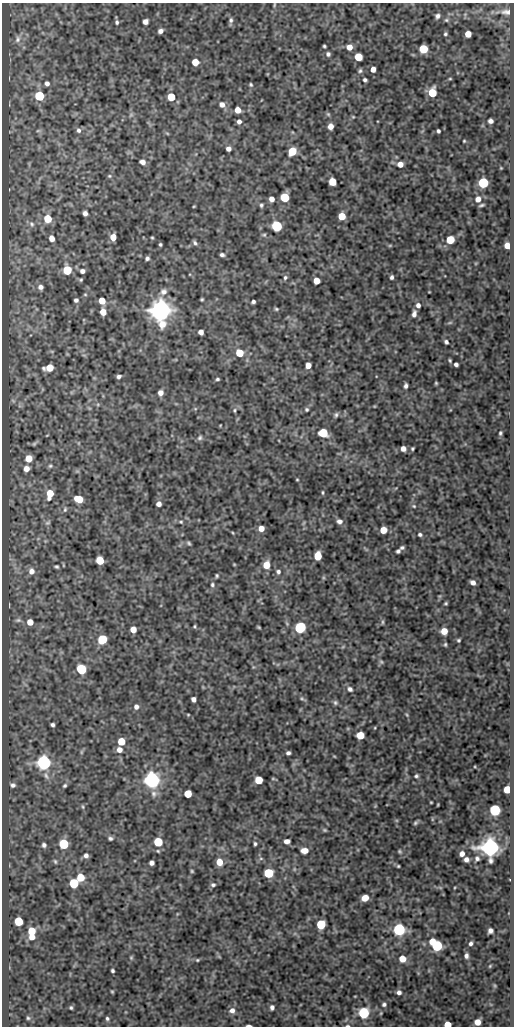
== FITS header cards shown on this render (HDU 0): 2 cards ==
NAXIS1  =                  512
NAXIS2  =                 1024

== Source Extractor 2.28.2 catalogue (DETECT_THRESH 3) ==
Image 512 x 1024 px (HDU 0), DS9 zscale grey, 1 PNG px = 1 image px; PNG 516 x 1028 px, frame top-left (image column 1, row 1024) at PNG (2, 3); no overlay
Background 49.8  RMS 0.55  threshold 1.65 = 3 sigma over >= 5 px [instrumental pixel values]
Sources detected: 238; all 238 listed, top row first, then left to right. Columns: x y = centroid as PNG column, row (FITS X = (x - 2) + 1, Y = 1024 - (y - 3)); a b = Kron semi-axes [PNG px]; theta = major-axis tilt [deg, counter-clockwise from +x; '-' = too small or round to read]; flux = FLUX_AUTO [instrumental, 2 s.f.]
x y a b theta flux
274 5 5 3 - 37
506 12 15 8 -4 270
437 16 6 5 - 110
231 20 7 5 82 88
446 20 6 5 - 65
117 22 5 4 - 74
145 22 5 5 - 180
160 31 5 4 - 150
445 34 5 4 - 57
468 34 5 5 - 450
18 39 11 7 67 170
324 46 3 3 - 47
349 47 5 5 - 300
423 49 5 5 - 1600
328 54 5 5 - 80
358 57 5 5 - 1000
195 62 5 5 - 620
373 69 5 4 - 240
360 71 6 4 72 65
450 79 5 3 - 35
365 80 4 3 - 74
47 83 5 5 - 120
251 85 5 4 - 52
432 93 6 5 - 1300
39 96 6 5 - 2300
171 97 5 5 - 960
222 104 7 6 - 210
237 110 5 5 - 410
328 114 6 5 - 53
131 115 7 4 35 54
353 117 4 4 - 34
491 121 5 4 - 130
239 122 5 5 - 140
330 126 5 4 - 270
78 130 7 6 - 110
38 131 6 4 2 51
438 131 4 3 - 71
167 133 6 3 -19 36
464 141 3 3 - 34
228 149 4 4 - 160
292 151 6 5 - 1200
142 162 5 4 - 200
400 164 5 5 - 260
109 176 6 4 -20 50
332 182 5 5 - 810
483 183 6 5 - 3400
285 197 6 5 - 1800
271 199 5 4 - 210
478 199 7 6 - 230
261 205 5 5 - 64
482 205 5 2 - 59
194 206 4 2 - 29
85 213 5 4 - 160
342 216 5 5 - 770
48 219 6 5 - 880
32 224 8 6 -52 110
277 226 6 5 - 3800
264 235 7 5 -9 61
113 237 5 5 - 400
51 238 5 4 - 280
152 238 3 3 - 38
450 240 5 5 - 1100
195 243 7 4 -42 82
160 244 3 3 - 52
390 245 6 3 19 37
507 246 5 5 - 320
222 255 4 3 - 89
147 258 4 4 - 84
67 270 6 5 - 1600
82 271 5 4 - 120
285 277 6 5 - 72
392 277 4 3 - 79
81 280 4 4 - 49
316 281 5 5 - 600
41 287 6 6 - 140
163 292 9 8 - 180
85 294 5 3 - 38
202 299 3 3 - 43
76 300 4 4 - 92
102 301 5 5 - 490
253 302 4 3 - 79
418 305 5 5 - 130
276 309 5 4 - 47
160 310 7 7 - 49000
103 312 6 5 - 400
414 314 8 5 80 150
201 332 5 4 - 200
446 342 4 4 - 83
239 353 5 5 - 980
450 360 4 3 - 46
456 364 4 3 - 94
308 365 5 5 - 330
49 368 7 5 9 700
119 377 5 4 - 95
217 379 4 3 - 56
436 383 3 3 - 36
406 386 5 3 - 98
160 393 5 5 - 180
307 409 4 4 - 56
234 410 6 4 -86 51
336 415 7 5 71 77
323 433 6 5 - 1600
500 433 5 4 - 56
47 435 4 2 - 28
200 438 7 6 - 86
78 443 6 4 90 39
34 444 8 4 47 60
403 449 5 4 - 180
412 449 3 3 - 46
29 459 5 5 - 610
50 466 6 6 - 70
26 469 6 5 - 260
297 480 4 2 - 30
323 492 5 3 - 41
50 494 8 5 81 710
79 499 7 5 -20 690
159 504 5 4 - 180
414 506 6 4 -22 48
65 509 7 5 74 73
339 521 7 6 - 130
181 522 7 5 -18 60
48 523 9 6 38 87
261 528 5 5 - 280
383 530 5 5 - 530
233 533 4 3 - 30
420 535 5 4 - 67
189 543 6 4 -52 60
402 548 5 4 - 69
398 551 4 4 - 74
318 556 6 5 - 950
100 560 6 5 - 880
234 564 4 3 - 30
63 565 5 3 - 32
266 565 6 6 - 550
56 567 4 3 - 58
31 571 8 7 - 220
278 572 6 6 - 95
217 576 4 3 - 51
473 582 5 4 - 170
212 585 6 5 - 66
446 603 3 3 - 43
18 620 8 5 1 81
30 622 5 5 - 370
382 622 6 4 90 51
195 626 6 3 -83 43
259 627 3 2 - 38
300 628 6 6 - 4500
133 629 5 5 - 380
444 631 5 5 - 470
102 639 6 5 - 1700
458 640 3 3 - 51
445 644 5 4 - 49
381 662 6 5 - 55
81 669 6 5 - 3000
350 689 7 6 - 120
302 698 5 5 - 54
193 699 5 4 - 140
335 702 7 6 - 71
136 707 6 6 - 140
188 715 3 2 - 29
407 715 5 3 - 38
52 725 4 4 - 79
360 735 5 5 - 950
121 742 5 5 - 860
119 750 6 5 - 210
81 752 6 4 89 52
288 753 4 4 - 89
334 756 5 3 - 27
44 762 6 6 - 14000
46 776 12 6 -64 160
416 776 4 4 - 61
273 779 6 4 -1 39
152 780 6 6 - 20000
259 780 5 5 - 1000
13 785 6 5 - 100
65 786 6 4 44 61
507 790 5 5 - 870
154 794 9 8 - 150
188 794 5 5 - 920
431 802 3 2 - 30
83 807 7 3 -71 45
495 810 6 6 - 4000
432 819 6 3 -72 37
415 823 6 4 34 62
325 830 6 4 -26 50
110 838 5 4 - 78
287 841 5 4 - 170
158 842 5 5 - 1500
64 844 6 5 - 2600
255 844 5 3 - 59
44 845 6 5 - 93
490 848 7 6 - 34000
304 850 6 5 - 290
158 851 4 3 - 37
400 851 5 4 - 48
462 854 6 5 - 200
86 855 6 5 - 120
477 858 7 7 - 110
466 859 5 5 - 160
55 861 7 4 -63 57
219 862 6 5 - 520
151 863 4 4 - 130
398 866 3 3 - 37
192 871 4 3 - 43
268 873 5 5 - 2300
81 877 6 5 - 820
74 883 6 5 - 2200
213 885 6 5 - 71
365 898 6 5 - 440
19 921 6 5 - 1500
321 925 6 5 - 2200
399 930 6 6 - 6600
31 931 6 6 - 740
490 931 5 5 - 130
32 937 6 5 - 280
432 941 5 4 - 390
471 943 5 5 - 89
437 946 6 6 - 4000
466 956 6 5 - 120
131 958 5 4 - 47
402 959 5 5 - 500
197 960 5 4 - 41
490 966 5 4 - 41
112 971 4 3 - 64
112 992 4 4 - 41
399 992 5 5 - 120
384 1004 5 4 - 78
272 1007 5 4 - 110
71 1008 4 4 - 59
232 1010 7 7 - 180
364 1013 6 6 - 3900
381 1013 5 3 - 33
28 1018 5 5 - 54
107 1018 5 5 - 75
477 1022 5 5 - 360
448 1024 5 4 - 660
249 1026 5 2 - 98
348 1026 5 3 - 38
At the frame edge (FLAGS 8, measured only in part): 3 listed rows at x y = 448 1024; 249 1026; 348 1026

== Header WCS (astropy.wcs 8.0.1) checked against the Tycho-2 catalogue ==
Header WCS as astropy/WCSLIB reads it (CRVAL/CRPIX/CD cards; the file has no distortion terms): RA---SIN/DEC--SIN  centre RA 05:33:46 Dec -06:40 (83.44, -6.67 deg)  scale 1 arcsec/px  FOV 8.5' x 17.1'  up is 0 deg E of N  parity normal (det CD < 0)
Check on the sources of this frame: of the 60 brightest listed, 3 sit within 1.5 arcsec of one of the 5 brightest Tycho-2 stars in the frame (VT <= 11.68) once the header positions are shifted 0.24 arcsec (0.24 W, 0.03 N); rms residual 0.48 arcsec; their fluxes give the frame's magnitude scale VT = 22.44 - 2.5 log10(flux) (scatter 0.06 mag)
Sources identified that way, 3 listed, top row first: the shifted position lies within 1.5 arcsec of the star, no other Tycho-2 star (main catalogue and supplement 1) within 3.0 arcsec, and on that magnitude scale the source's flux lands within +1.5 / -3 mag of the star's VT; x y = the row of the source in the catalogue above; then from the Tycho-2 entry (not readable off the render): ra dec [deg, ICRS J2000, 3 dp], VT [Tycho-2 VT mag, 2 dp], TYC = Tycho-2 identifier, HIP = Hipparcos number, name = IAU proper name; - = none
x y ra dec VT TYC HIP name
160 310 83.467 -6.616 9.45 4778-848-1 - -
152 780 83.470 -6.746 11.68 4778-796-1 - -
490 848 83.375 -6.765 11.16 4778-760-1 - -